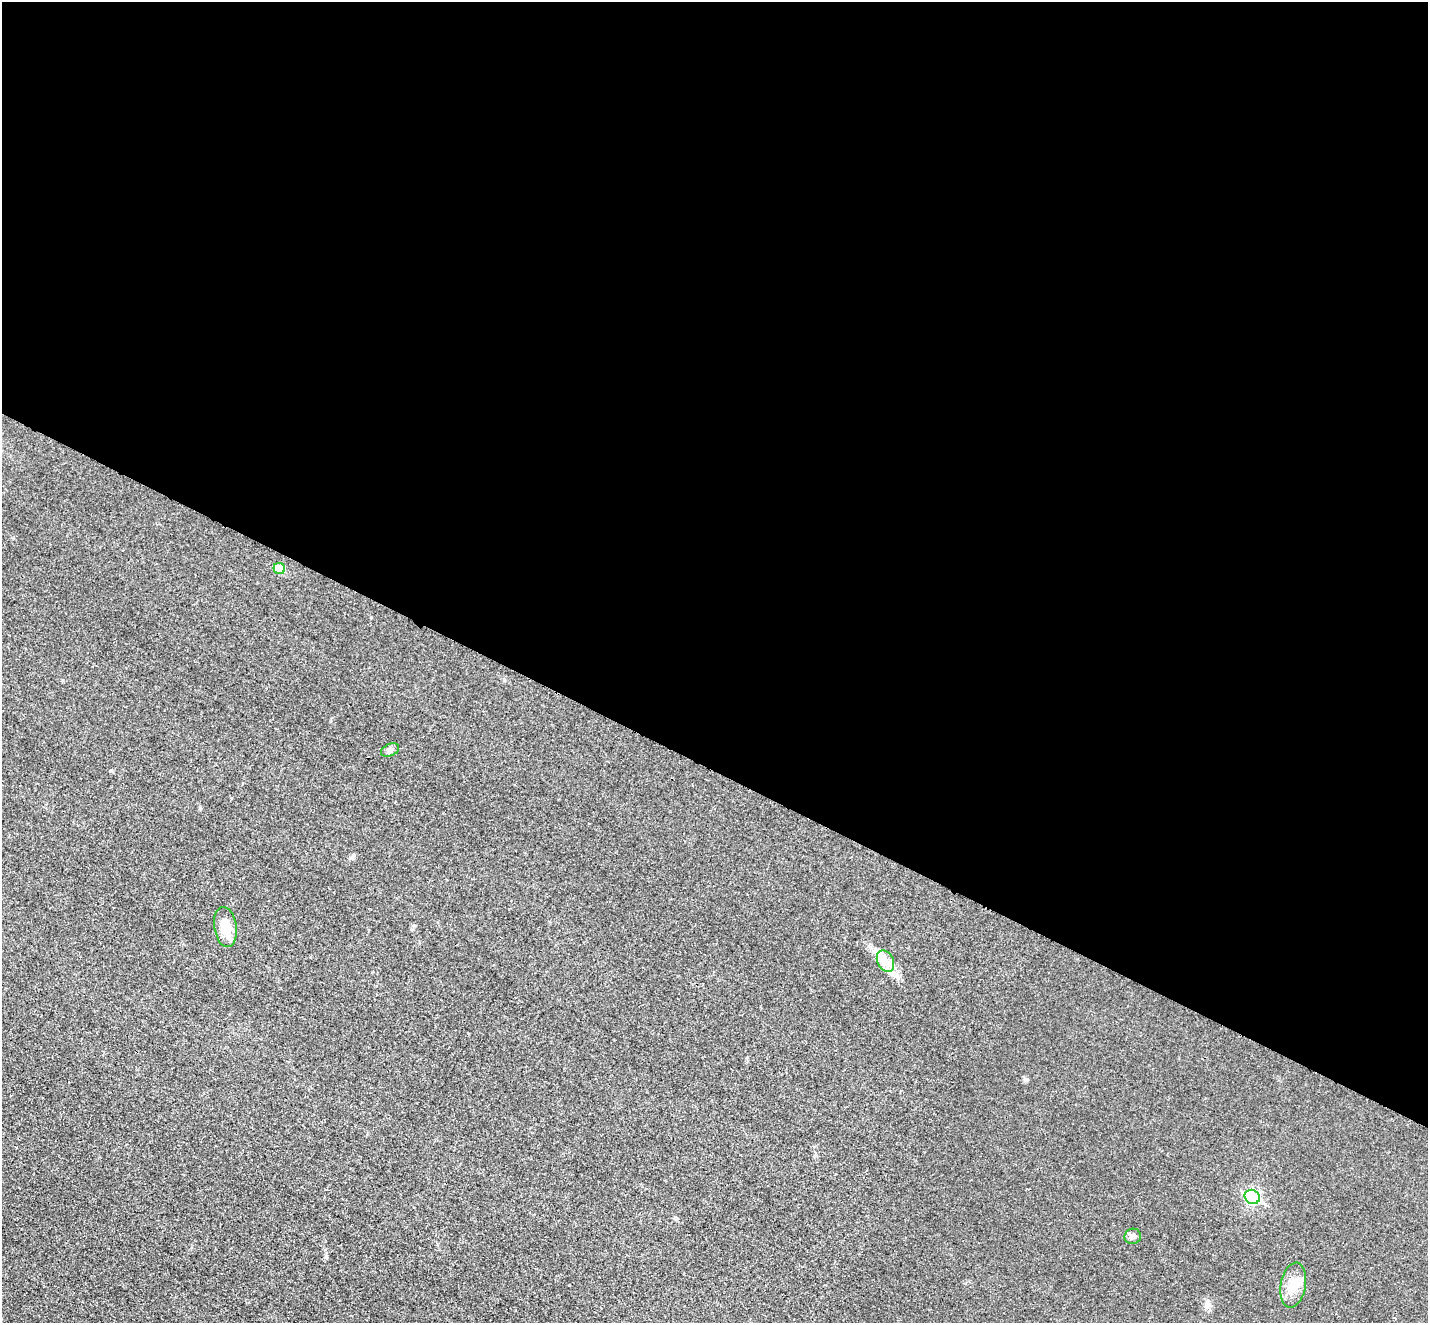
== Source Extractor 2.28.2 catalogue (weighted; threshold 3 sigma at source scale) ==
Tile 3 of 4 x 4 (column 3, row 1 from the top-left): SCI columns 2869-4294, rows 4263-5583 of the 5735 x 5745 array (HDU 1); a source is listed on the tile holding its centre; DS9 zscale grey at full resolution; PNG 1430 x 1325 px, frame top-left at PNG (2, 2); each listed source drawn as its Kron ellipse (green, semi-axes under 4 px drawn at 4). Shown black and unused: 58% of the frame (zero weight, under 3 of 4 exposures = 2% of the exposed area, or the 3 px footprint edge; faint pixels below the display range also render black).
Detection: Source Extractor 2.28.2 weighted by HDU 2 'WHT'; one run over the whole footprint, this tile lists its part. Background 0.0182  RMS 0.0051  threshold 0.023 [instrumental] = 3 sigma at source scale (4.5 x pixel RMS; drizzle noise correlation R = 1.50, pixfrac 1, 0.05/0.05 arcsec/px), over >= 5 px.
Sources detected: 7; all 7 listed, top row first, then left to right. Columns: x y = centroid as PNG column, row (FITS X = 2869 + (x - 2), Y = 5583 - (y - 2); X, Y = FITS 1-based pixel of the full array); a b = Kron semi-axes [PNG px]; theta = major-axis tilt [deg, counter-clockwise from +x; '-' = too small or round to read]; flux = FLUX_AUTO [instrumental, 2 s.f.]
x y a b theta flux
279 568 6 5 - 9.4
390 750 9 6 23 1.5
225 927 20 11 -81 9
885 961 11 8 -63 4.1
1252 1197 8 7 - 74
1133 1236 8 7 - 1.8
1293 1285 23 12 79 7.9